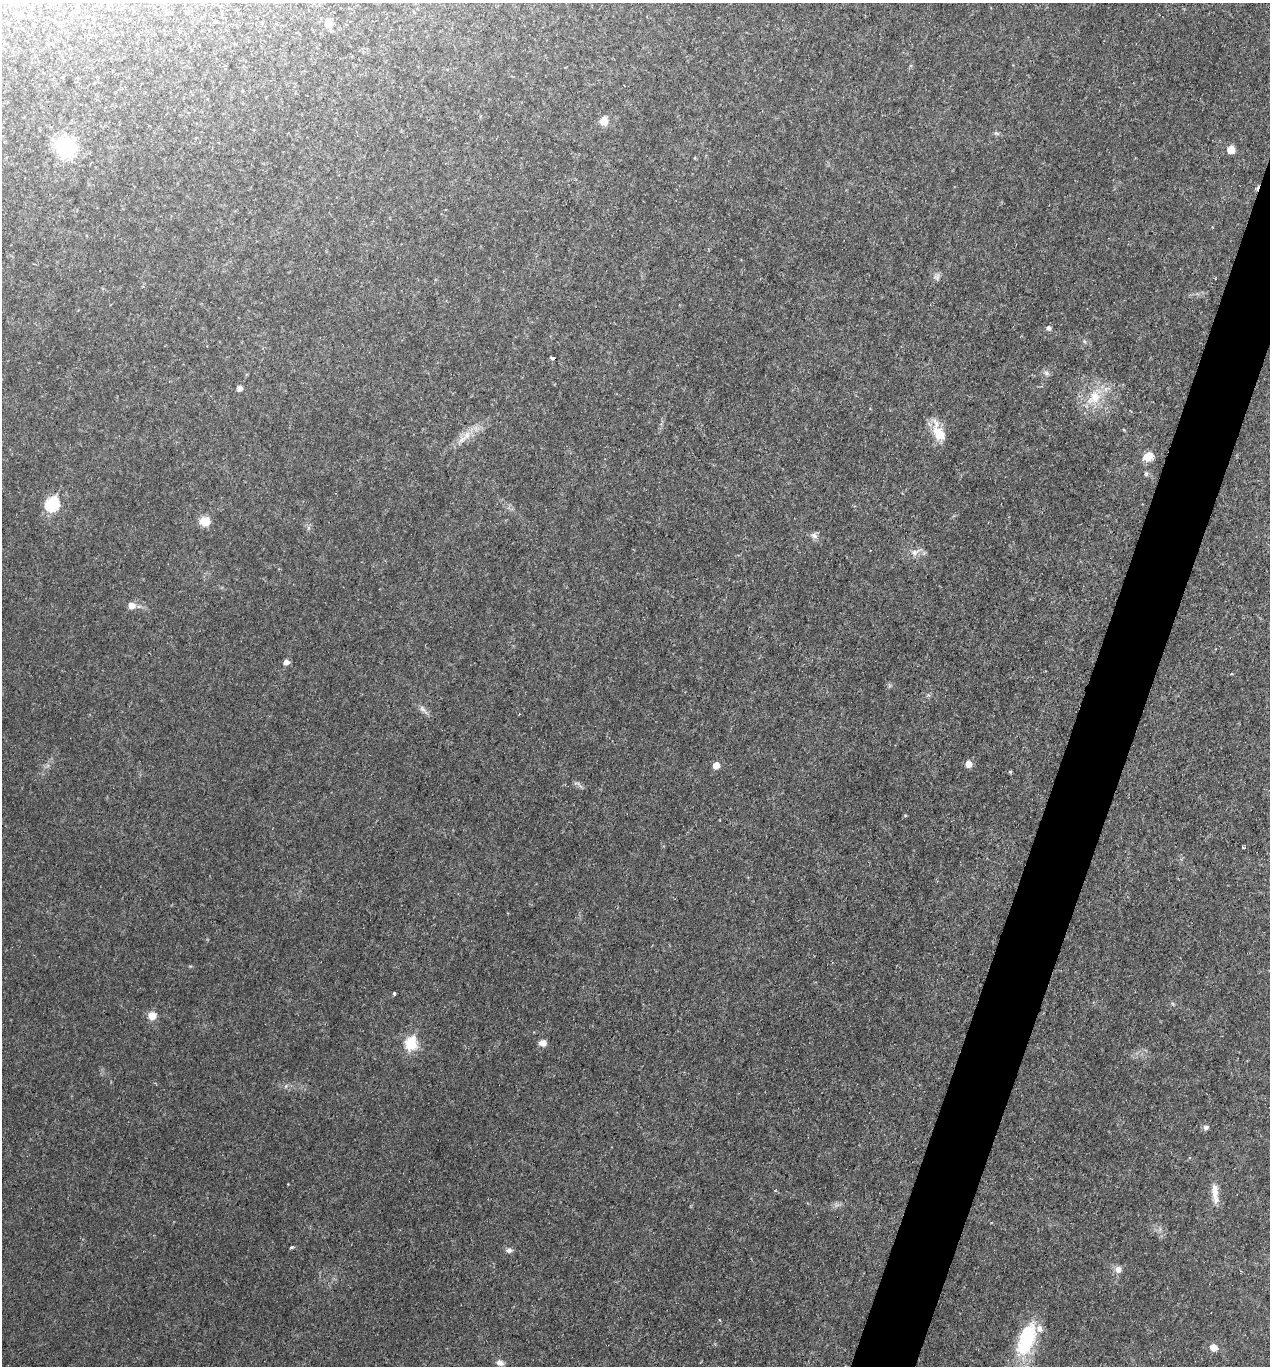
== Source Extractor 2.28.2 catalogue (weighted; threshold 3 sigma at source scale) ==
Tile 10 of 4 x 4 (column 2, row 3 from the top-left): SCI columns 1403-2670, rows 1368-2731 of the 5473 x 5459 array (HDU 1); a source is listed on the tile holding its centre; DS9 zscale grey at full resolution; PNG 1272 x 1368 px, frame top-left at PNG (2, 3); no overlay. Shown black and unused: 4% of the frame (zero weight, under 2 of 3 exposures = <1% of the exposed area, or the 3 px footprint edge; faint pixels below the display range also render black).
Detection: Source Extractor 2.28.2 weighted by HDU 2 'WHT'; one run over the whole footprint, this tile lists its part. Background 0.0342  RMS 0.0068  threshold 0.0308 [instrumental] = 3 sigma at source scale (4.5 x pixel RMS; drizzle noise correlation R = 1.50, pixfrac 1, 0.05/0.05 arcsec/px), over >= 5 px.
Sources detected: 42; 1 inside a brighter object's white glare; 1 cosmic-ray / hot-pixel residue — not listed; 2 inside a brighter listed object's ellipse — not listed separately; the other 38 listed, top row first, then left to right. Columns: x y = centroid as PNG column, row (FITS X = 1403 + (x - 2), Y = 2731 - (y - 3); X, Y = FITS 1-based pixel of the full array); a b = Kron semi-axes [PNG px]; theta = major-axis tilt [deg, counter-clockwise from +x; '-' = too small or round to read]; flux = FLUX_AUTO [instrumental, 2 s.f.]
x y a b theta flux
328 23 6 6 - 10
604 121 8 7 - 8.5
996 133 6 4 -41 1.1
65 147 20 18 -53 40
1231 150 7 6 - 7.6
936 278 8 5 -42 1.7
1048 328 6 5 - 2
1084 341 6 4 -71 0.93
553 358 5 3 - 4.9
1046 373 8 6 -23 1.8
239 388 5 5 - 3
1095 397 19 16 70 16
938 432 27 12 -67 13
462 439 13 6 49 4.1
1148 456 8 7 - 12
52 504 7 6 - 75
205 521 10 9 - 10
814 535 10 7 -39 2.6
914 552 8 6 69 2.3
131 605 8 7 - 4.8
286 662 6 5 - 2.9
422 709 10 5 -35 2.3
968 764 7 7 - 4.6
716 765 6 6 - 5.2
1010 772 5 4 - 0.87
1244 848 4 3 - 0.86
394 994 3 3 - 1.9
152 1016 8 8 - 7
411 1043 7 6 - 50
543 1043 8 7 - 3.9
1206 1127 6 6 - 2.1
1215 1191 24 8 -90 7.3
292 1247 5 3 - 0.86
509 1250 6 6 - 2.4
1118 1269 9 8 - 3.3
1027 1342 41 20 52 36
1214 1347 7 6 - 6
500 1363 11 6 -15 2.6
Overlapping masked pixels (flux is a lower limit): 1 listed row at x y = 553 358